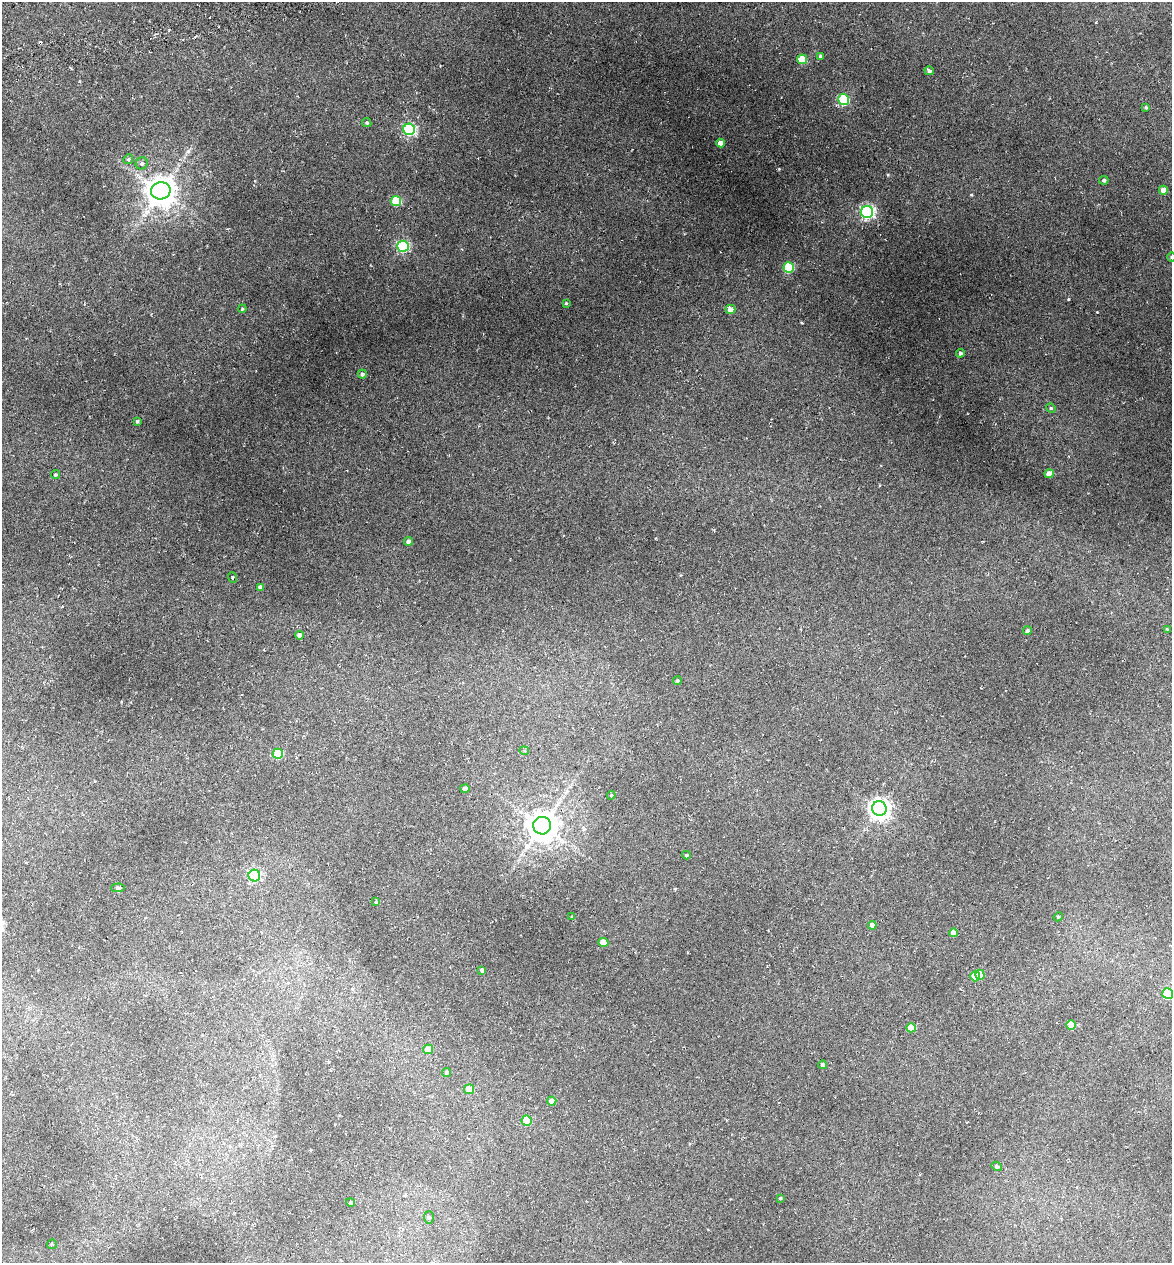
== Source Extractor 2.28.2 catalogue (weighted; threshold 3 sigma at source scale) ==
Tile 11 of 4 x 4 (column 3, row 3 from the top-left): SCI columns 2486-3655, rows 1337-2597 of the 4922 x 5194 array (HDU 1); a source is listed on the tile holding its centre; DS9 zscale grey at full resolution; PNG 1174 x 1265 px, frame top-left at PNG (2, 2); each listed source drawn as its Kron ellipse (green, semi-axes under 4 px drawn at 4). Nothing masked; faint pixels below the display range render black.
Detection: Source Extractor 2.28.2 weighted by HDU 2 'WHT'; one run over the whole footprint, this tile lists its part. Background 0.045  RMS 0.0048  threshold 0.0197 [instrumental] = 3 sigma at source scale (4.09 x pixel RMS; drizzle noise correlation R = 1.36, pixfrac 0.8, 0.0396/0.0396 arcsec/px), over >= 5 px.
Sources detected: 66; all 66 listed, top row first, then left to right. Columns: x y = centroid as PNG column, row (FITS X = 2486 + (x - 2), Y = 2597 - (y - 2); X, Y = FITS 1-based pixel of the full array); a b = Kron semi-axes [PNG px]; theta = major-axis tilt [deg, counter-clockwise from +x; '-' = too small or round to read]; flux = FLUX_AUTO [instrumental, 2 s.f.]
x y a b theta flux
821 56 3 3 - 0.95
802 59 5 4 - 8.6
929 71 4 4 - 1.1
844 100 5 5 - 25
1146 107 4 3 - 0.54
367 123 5 4 - 0.63
409 129 6 5 - 53
720 143 4 4 - 3.1
128 159 5 4 - 0.66
142 163 6 5 - 1
1104 180 5 4 - 0.84
1163 190 4 4 - 2.8
161 191 10 8 12 700
396 201 5 5 - 18
867 212 6 6 - 96
403 246 6 5 - 47
1171 257 5 3 - 0.39
789 268 5 5 - 22
566 303 4 3 - 0.44
242 309 4 3 - 0.37
731 309 5 4 - 3.4
960 353 4 4 - 0.87
362 374 4 4 - 0.8
1051 408 5 4 - 0.54
137 421 3 3 - 0.67
1049 474 4 4 - 3.7
55 475 4 4 - 0.59
408 541 4 4 - 1.8
232 577 5 2 - 0.38
260 587 4 4 - 1.5
1167 629 3 3 - 0.34
1027 631 4 4 - 0.85
300 635 4 4 - 2.7
677 681 4 4 - 0.56
524 751 5 3 - 0.54
278 754 5 5 - 16
465 788 4 4 - 1.3
611 795 4 4 - 0.52
879 808 7 7 - 260
542 826 9 9 - 710
686 855 4 3 - 0.62
254 876 6 6 - 50
118 888 7 4 4 0.88
376 902 3 3 - 0.53
572 917 3 3 - 0.51
1058 917 5 3 - 0.38
872 925 4 4 - 2.6
954 933 4 4 - 3
603 942 5 4 - 5.1
482 970 4 3 - 0.81
980 975 5 4 - 6.2
975 976 5 5 - 8.9
1168 994 5 5 - 25
1071 1025 5 4 - 6.2
911 1028 4 4 - 5.6
428 1049 5 4 - 4.5
823 1065 4 4 - 1.2
447 1072 4 4 - 0.64
469 1089 5 5 - 4.8
552 1101 4 4 - 3.2
527 1121 5 5 - 16
997 1166 5 4 - 0.87
780 1198 3 3 - 0.38
351 1202 4 4 - 0.66
429 1218 6 5 - 0.7
52 1244 5 4 - 0.59
Isophote crosses this tile's border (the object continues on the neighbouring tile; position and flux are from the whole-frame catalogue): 2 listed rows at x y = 1171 257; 1168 994
Unlisted compact peaks at least as high as the median listed source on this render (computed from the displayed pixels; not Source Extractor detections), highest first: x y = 1097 312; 888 175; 802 323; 971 195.